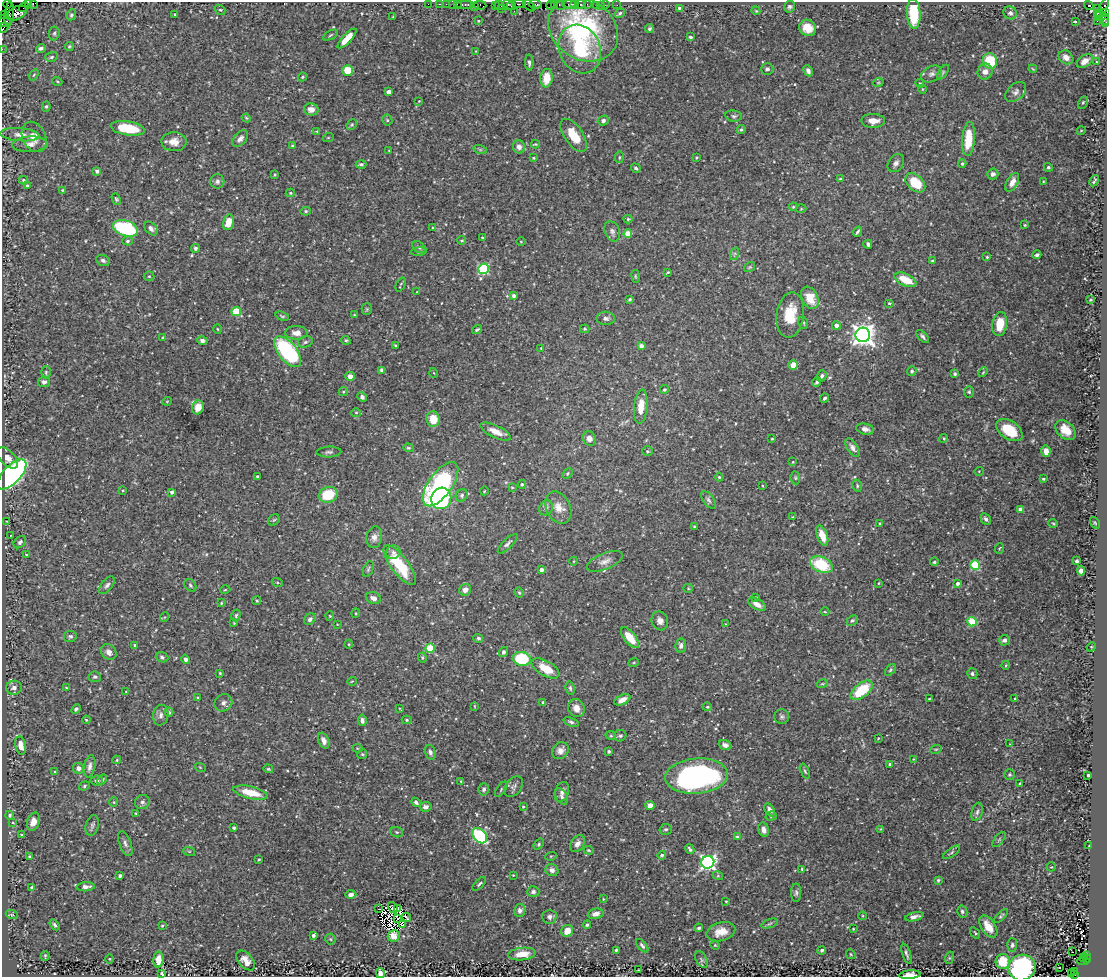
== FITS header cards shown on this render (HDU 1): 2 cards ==
NAXIS1  =                 1105
NAXIS2  =                  975

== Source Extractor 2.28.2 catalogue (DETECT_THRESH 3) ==
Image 1105 x 975 px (HDU 1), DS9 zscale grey, 1 PNG px = 1 image px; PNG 1109 x 979 px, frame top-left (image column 1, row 975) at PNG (2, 2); each listed source drawn as its Kron ellipse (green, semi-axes under 4 px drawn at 4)
Background 1.23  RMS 0.036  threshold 0.108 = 3 sigma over >= 5 px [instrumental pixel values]
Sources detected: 515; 4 with non-positive FLUX_AUTO (blend fragments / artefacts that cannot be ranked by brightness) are neither listed nor drawn; of the other 511, the 500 brightest by FLUX_AUTO listed and drawn (11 fainter detections omitted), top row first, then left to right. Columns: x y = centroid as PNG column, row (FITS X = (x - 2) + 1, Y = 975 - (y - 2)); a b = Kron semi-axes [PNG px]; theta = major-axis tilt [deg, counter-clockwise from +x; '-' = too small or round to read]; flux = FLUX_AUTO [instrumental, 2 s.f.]
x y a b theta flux
28 3 4 3 - 89
33 3 4 3 - 96
7 4 4 3 - 57
428 4 2 2 - 28
440 4 3 2 - 83
446 4 2 2 - 36
452 4 2 2 - 73
457 4 3 2 - 97
465 4 9 3 0 220
519 4 7 2 1 320
535 4 7 3 -8 240
554 4 3 2 - 86
569 4 6 3 10 220
575 4 3 2 - 99
581 4 5 3 - 160
587 4 2 2 - 15
480 5 6 4 -2 130
495 5 4 2 - 100
499 5 5 4 - 220
508 5 6 5 - 170
551 5 4 3 - 140
560 5 6 3 -29 130
596 5 2 2 - 35
600 5 2 2 - 21
605 5 2 2 - 41
617 5 2 2 - 20
511 6 4 4 - 490
529 6 7 3 -42 120
1089 6 5 4 - 1200
24 7 5 2 - 79
474 7 3 2 - 54
789 7 6 5 - 5.2
679 8 4 3 - 3.5
1098 8 4 3 - 410
501 9 2 2 - 150
1102 9 12 4 63 570
220 10 5 4 - 2.9
514 11 2 2 - 18
756 11 4 3 - 2.1
17 13 11 6 25 770
620 13 5 4 - 3.7
1010 13 7 6 - 9.6
1097 13 3 3 - 100
1105 13 3 3 - 270
9 14 12 4 84 650
175 14 3 2 - 1.6
914 14 15 7 -87 96
5 15 3 2 - 47
71 15 6 4 64 4.6
393 17 3 2 - 1.6
1104 19 6 4 -77 270
5 21 6 6 - 510
478 21 3 3 - 2.2
1097 21 2 2 - 26
1075 22 3 2 - 3.5
1106 23 3 2 - 52
4 28 6 2 53 240
808 28 9 8 - 31
583 29 37 30 -34 300
649 29 4 3 - 4.7
54 33 7 5 86 4.3
330 35 8 3 28 3
690 37 4 3 - 3.7
347 38 13 4 47 34
69 46 4 3 - 3.1
41 48 5 3 - 5.6
2 49 2 2 - 26
580 49 25 20 -64 130
475 52 4 2 - 1.8
51 57 6 4 18 4.3
1066 57 8 6 -36 14
990 61 8 7 - 90
1085 61 9 5 36 15
529 62 8 4 -87 5.8
1097 62 4 3 - 1.8
767 69 6 5 - 6.2
1033 69 4 3 - 2
348 70 5 5 - 51
808 71 6 4 -63 8
985 71 8 7 - 16
943 72 8 4 55 4.2
932 74 11 7 27 10
34 75 6 3 53 2.6
302 77 5 3 - 3.1
546 78 9 6 83 39
57 81 5 3 - 2.3
878 83 5 3 - 2.3
920 83 4 3 - 2.2
922 89 4 3 - 1.6
389 92 4 4 - 15
1016 92 12 8 41 10
419 101 3 2 - 1.6
1083 102 6 4 62 3.5
46 106 5 4 - 3.3
311 109 7 6 - 16
734 116 8 5 -9 5.3
246 118 4 3 - 2.7
387 120 5 5 - 3.2
603 120 5 5 - 5.8
873 121 12 7 -1 22
352 125 6 4 46 3.6
128 128 17 7 -9 92
741 129 5 3 - 3.3
317 131 4 3 - 2.2
1081 131 4 3 - 1.8
20 135 20 6 -4 18
574 135 19 9 -55 52
34 137 16 11 -64 23
328 138 5 3 - 2.2
240 139 10 6 46 9.7
969 139 17 6 86 69
174 142 12 9 -1 25
30 144 17 8 2 15
535 144 4 3 - 2.5
293 146 4 3 - 3.3
519 147 7 6 - 11
480 149 7 4 -19 3.6
389 150 3 2 - 1.7
619 157 6 3 82 2.4
696 157 3 3 - 2.5
533 158 4 3 - 2.2
896 163 10 7 54 9.8
361 164 5 4 - 4.9
962 164 4 3 - 3.2
1048 167 4 4 - 3.7
636 168 5 3 - 4.1
97 171 4 3 - 9.1
275 174 3 3 - 2.4
993 174 6 5 - 8.8
840 179 4 4 - 2.5
23 180 4 4 - 3.5
217 181 7 7 - 6.9
1043 181 3 2 - 1.6
1094 181 6 3 61 3.9
1012 182 10 5 62 17
915 183 11 7 -42 70
27 186 3 3 - 5.5
62 190 4 3 - 2.1
290 193 4 4 - 3.1
116 199 6 4 -62 3.3
793 207 4 4 - 2.6
801 209 5 3 - 2.1
306 211 5 4 - 3.5
628 219 4 4 - 2.7
228 222 8 5 75 33
1025 225 2 2 - 2.1
125 228 13 7 -18 210
151 228 8 5 -47 7.6
433 228 3 3 - 2.3
612 231 11 7 -69 8.4
857 232 5 3 - 4.1
628 234 4 4 - 54
482 238 4 3 - 2.5
462 240 4 3 - 2.3
128 241 5 4 - 4.9
521 241 5 3 - 2
868 244 4 3 - 4.9
419 247 7 5 -35 5.5
195 248 4 4 - 5.8
419 252 8 4 5 4
734 254 6 4 71 3.8
1037 255 4 3 - 4.6
987 257 3 3 - 2.8
103 260 7 5 -24 6.8
932 261 3 2 - 2.4
750 267 6 4 35 3
484 269 5 5 - 220
668 272 4 3 - 2.7
149 276 5 5 - 3
636 276 6 3 -81 2.5
905 280 12 6 -25 50
401 284 7 3 65 3
417 292 3 2 - 1.9
514 296 4 4 - 7.2
810 298 11 8 -62 44
630 299 4 3 - 3.4
1090 300 3 2 - 2.1
889 303 5 4 - 2.9
367 309 5 5 - 3.2
236 311 4 4 - 89
354 315 4 3 - 2
790 315 23 13 82 72
282 316 7 3 -20 3.1
606 318 9 6 -2 7.7
803 323 6 4 -70 3.6
1000 324 12 7 81 52
836 325 4 4 - 13
217 329 4 3 - 2.2
585 329 4 4 - 2.7
477 330 5 3 - 4
296 333 11 7 -3 17
863 335 7 7 - 1700
923 336 8 3 -47 5.7
163 337 3 2 - 1.8
202 340 5 4 - 7.1
346 340 5 4 - 2.8
305 342 7 5 17 5
396 345 3 3 - 3
641 346 4 4 - 11
541 348 3 3 - 1.8
288 352 18 9 -50 290
793 365 5 4 - 23
382 370 4 4 - 6.7
912 371 5 4 - 4
46 372 6 5 - 3.9
983 372 5 3 - 2.4
434 373 5 3 - 1.9
955 374 3 3 - 3.2
350 376 4 4 - 15
822 376 6 4 71 4.5
44 382 6 5 - 5.8
817 382 5 3 - 4.2
664 390 4 4 - 4.5
343 392 5 4 - 2.8
969 392 6 5 - 3.7
362 397 5 4 - 6
825 398 5 3 - 4.3
167 401 5 3 - 1.8
198 407 7 6 - 32
641 407 17 7 85 36
356 413 5 4 - 2.9
433 419 7 6 - 39
865 429 9 5 -13 11
1009 430 15 9 -34 86
1066 430 12 8 -42 34
495 431 16 6 -25 24
589 438 7 6 - 11
944 438 4 3 - 2.3
772 439 3 2 - 2.2
408 448 5 4 - 3.7
853 448 10 5 -56 9
647 451 5 5 - 3.9
1046 451 6 4 -79 20
329 452 12 5 2 7.1
8 458 13 7 -45 20
793 462 3 2 - 1.8
979 471 5 3 - 1.9
567 473 6 4 47 3
12 474 19 8 46 890
257 477 3 3 - 3.1
719 477 4 4 - 2.8
795 478 6 4 -83 3.6
1043 479 3 2 - 3
441 484 26 11 55 400
522 484 4 3 - 3.5
763 486 3 2 - 2.2
857 486 6 4 -73 3.3
512 487 4 2 - 1.9
123 490 3 2 - 1.8
484 491 4 2 - 1.6
172 492 3 3 - 7.1
328 495 9 7 20 79
462 495 6 5 - 5
441 498 11 10 - 200
708 500 10 5 -53 6.5
546 508 8 6 54 8.1
558 508 17 12 -64 28
1020 510 4 4 - 13
793 517 3 2 - 1.7
986 519 6 4 -61 6.9
274 520 6 5 - 3.7
7 521 3 2 - 1.9
879 523 3 3 - 2.2
1053 523 5 3 - 2.3
1095 523 6 3 -54 2.6
694 526 3 2 - 1.6
10 535 3 2 - 2.1
822 536 10 5 -70 29
374 537 11 8 80 12
20 542 7 5 44 6.1
508 544 13 5 45 8
1000 548 5 3 - 2.4
393 552 7 6 - 9
26 555 4 3 - 2
574 561 4 3 - 1.9
605 561 19 8 23 16
1077 561 3 3 - 4.6
934 562 4 4 - 3.9
400 565 24 8 -53 110
821 565 12 7 -24 120
975 565 5 5 - 120
368 569 8 5 69 4.2
541 570 4 3 - 11
1081 571 4 4 - 14
277 582 5 3 - 2.6
879 583 3 2 - 1.7
957 583 4 4 - 8.6
107 585 10 5 51 7.5
190 585 7 5 -47 4.1
688 588 5 4 - 2.7
225 590 5 3 - 2.1
465 590 6 5 - 12
519 593 5 3 - 3
755 597 4 4 - 3.3
373 598 8 5 -18 10
256 601 4 4 - 3
221 603 4 3 - 2.3
757 604 10 5 -31 15
825 612 4 3 - 1.8
356 613 4 4 - 2.6
236 615 6 4 73 4
330 616 4 4 - 2.4
165 617 5 3 - 2.1
310 619 6 5 - 6.8
852 620 6 4 44 4
660 621 9 8 - 13
972 622 5 4 - 120
234 623 4 3 - 2.1
337 624 2 2 - 1.6
726 624 3 3 - 1.7
70 636 6 5 - 5.1
478 638 5 4 - 4
630 638 12 6 -51 47
1004 640 5 5 - 8.2
349 644 4 3 - 1.9
135 646 4 3 - 5.3
681 646 7 5 80 9.8
1091 647 5 4 - 2.3
430 648 4 4 - 100
109 652 8 7 - 12
503 652 5 4 - 6.4
162 657 6 5 - 5.1
422 658 5 4 - 3.5
186 659 5 4 - 5.9
522 659 9 7 -16 150
634 662 5 3 - 2.2
1006 665 4 3 - 2
545 668 15 7 -30 53
890 670 7 4 50 3.6
220 673 3 3 - 2.2
972 674 5 5 - 5.2
95 677 6 5 - 4.7
352 681 5 3 - 1.9
822 684 5 3 - 2.4
14 688 8 7 - 12
66 688 4 3 - 2.1
570 688 7 4 -79 4.3
862 690 13 7 38 100
126 692 3 3 - 2.2
198 698 3 3 - 2.1
1015 698 3 2 - 2.5
929 699 3 2 - 2
622 700 9 5 27 15
543 702 4 4 - 2.5
223 703 9 8 - 10
474 706 4 2 - 1.8
707 707 4 3 - 2.7
576 708 9 8 - 20
76 709 5 4 - 5.3
400 709 4 2 - 2.1
169 712 4 4 - 3.1
161 715 10 7 80 10
782 717 7 7 - 5.6
86 720 4 3 - 2.6
362 720 6 4 -81 7.6
407 720 5 4 - 3
571 722 8 4 -17 5.9
611 736 5 3 - 2.8
620 736 6 5 - 4.3
878 738 2 2 - 1.9
324 741 8 5 -68 11
1010 744 2 2 - 1.6
21 745 9 5 -79 24
725 745 6 5 - 9
357 748 5 3 - 2.3
936 749 6 3 18 2.9
560 751 9 7 43 14
609 751 3 3 - 3.1
430 752 7 5 -73 6.7
362 754 5 4 - 3.1
913 759 3 3 - 1.7
117 760 4 3 - 2.3
890 764 4 3 - 3.5
90 766 11 5 79 10
200 767 5 3 - 2.4
78 768 5 5 - 9
268 769 5 4 - 2.6
805 771 8 3 -66 3.5
55 772 3 3 - 2.2
1009 775 5 5 - 3.6
1088 775 3 3 - 4.8
697 776 31 17 5 540
102 780 5 4 - 4
97 781 6 5 - 5.7
461 781 4 3 - 1.9
1020 783 3 2 - 2.2
84 786 6 4 21 3.7
513 787 11 8 51 8.9
484 789 6 5 - 6.4
501 789 8 3 57 3.2
562 792 10 7 70 10
250 793 17 6 -13 49
562 797 9 5 -62 5.9
114 802 5 3 - 2
142 802 7 7 - 7.4
416 802 5 4 - 5.4
650 805 4 4 - 15
426 807 6 4 8 9.4
523 807 4 3 - 3
770 810 7 4 -57 9.6
977 812 9 5 74 8
136 813 4 3 - 2.4
10 815 4 4 - 4.2
771 816 6 4 17 3.7
33 822 9 6 72 18
13 823 3 2 - 2.1
92 825 10 6 74 7.3
234 828 4 3 - 3.5
666 829 6 5 - 4.6
881 829 4 2 - 1.6
764 830 7 5 -74 11
397 832 6 5 - 4.1
22 835 3 2 - 2
480 836 9 6 -47 230
737 837 4 3 - 3.2
999 839 9 3 50 2.8
125 844 13 6 -69 8.4
539 844 6 4 51 3.6
577 844 9 6 53 13
1089 846 2 2 - 1.7
690 849 5 3 - 4.5
589 850 5 4 - 2.6
189 851 6 4 -18 2.6
951 852 10 3 35 4.1
662 855 4 3 - 4.5
29 856 3 3 - 2.5
551 856 6 3 18 2.3
259 859 3 2 - 2.1
708 862 6 6 - 670
1051 867 5 3 - 2.1
802 869 4 3 - 2.4
552 870 6 6 - 11
513 875 3 3 - 1.8
120 876 4 4 - 4
718 876 5 3 - 2.3
938 880 4 3 - 3.4
479 884 9 3 45 4.1
32 887 4 3 - 3.8
86 887 9 4 4 12
533 892 6 5 - 5.9
796 893 9 5 89 5.7
351 895 5 4 - 7.1
603 899 3 3 - 2
726 901 3 2 - 2.1
393 908 6 3 -58 9.1
398 908 4 2 - 6.4
379 909 4 2 - 2.9
520 910 6 5 - 8.5
962 911 6 5 - 5.1
596 914 8 5 11 13
12 915 6 4 -18 3.1
863 916 4 3 - 2.4
1001 916 9 3 45 3.3
406 917 4 2 - 1.9
549 917 7 7 - 8.3
914 917 9 4 13 9.7
398 918 3 2 - 1.7
770 924 8 3 19 4.3
54 925 6 4 -56 4.1
403 925 3 2 - 3
587 925 4 4 - 4.8
162 926 4 4 - 2.4
988 927 12 7 -56 29
699 928 4 3 - 4.9
853 929 3 3 - 2.2
567 931 6 5 - 26
721 932 14 9 15 30
975 933 6 2 -56 2.5
313 935 3 3 - 7.4
394 936 6 5 - 28
330 939 5 5 - 3
715 945 5 4 - 2.5
1012 945 6 5 - 5.4
642 946 8 3 -50 5
616 950 4 3 - 3.3
822 950 4 4 - 4.5
1072 952 2 2 - 5.1
522 954 14 6 6 36
851 954 5 4 - 3
906 954 10 3 -72 5.5
1086 955 3 2 - 250
45 956 5 2 - 3.1
949 958 6 4 71 2.8
1083 958 3 3 - 140
109 959 4 3 - 2.2
1086 959 3 3 - 130
158 960 8 5 85 25
246 960 11 7 -49 22
701 960 9 5 -60 5.2
1003 961 7 7 - 61
1083 961 6 3 -1 270
1022 968 14 12 19 500
1060 968 2 2 - 4.9
638 970 3 2 - 1.6
1075 971 3 2 - 270
162 973 4 3 - 4.3
380 973 5 4 - 12
1071 974 4 3 - 160
910 975 10 4 5 17
1074 975 3 2 - 200
At the frame edge (FLAGS 8, measured only in part): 11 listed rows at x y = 28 3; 33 3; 1105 13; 1104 19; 5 21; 1106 23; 4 28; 2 49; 1022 968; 380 973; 910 975
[11 fainter detections neither listed nor drawn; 4 non-positive-flux detections neither listed nor drawn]